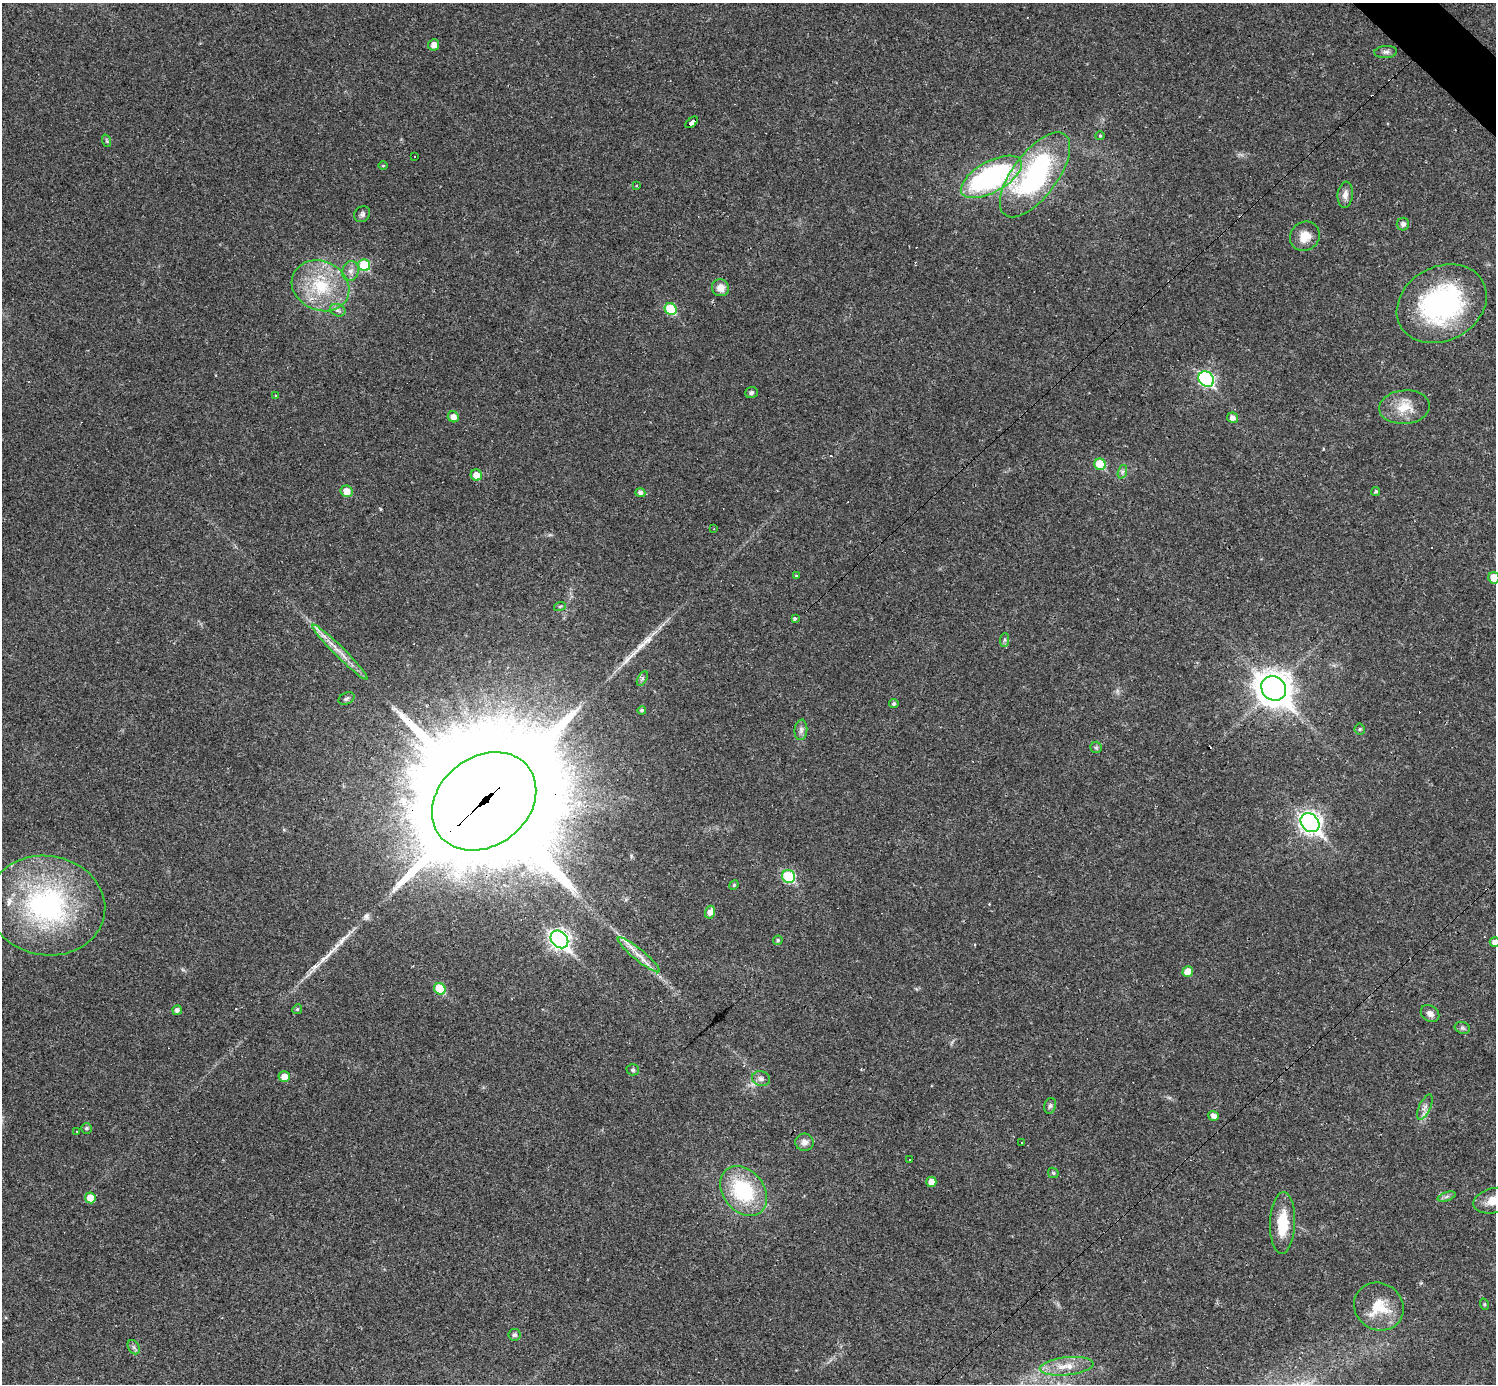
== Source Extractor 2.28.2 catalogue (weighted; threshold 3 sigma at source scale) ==
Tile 10 of 4 x 4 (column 2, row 3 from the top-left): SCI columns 1495-2988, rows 1678-3059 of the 5977 x 5977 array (HDU 1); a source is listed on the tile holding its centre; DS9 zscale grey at full resolution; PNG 1498 x 1386 px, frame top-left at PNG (2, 3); each listed source drawn as its Kron ellipse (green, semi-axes under 4 px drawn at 4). Shown black and unused: <1% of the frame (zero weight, under 3 of 4 exposures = <1% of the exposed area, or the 3 px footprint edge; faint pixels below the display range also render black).
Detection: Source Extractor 2.28.2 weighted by HDU 2 'WHT'; one run over the whole footprint, this tile lists its part. Background 0.0189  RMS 0.0037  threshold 0.0165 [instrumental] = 3 sigma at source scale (4.5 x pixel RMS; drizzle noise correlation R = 1.50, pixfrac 1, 0.05/0.05 arcsec/px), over >= 5 px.
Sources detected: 105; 13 cosmic-ray / hot-pixel residue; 2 long thin detections or spike segments (spike, bleed or trail) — neither listed nor drawn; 3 inside a brighter listed object's ellipse — not listed separately; the other 87 listed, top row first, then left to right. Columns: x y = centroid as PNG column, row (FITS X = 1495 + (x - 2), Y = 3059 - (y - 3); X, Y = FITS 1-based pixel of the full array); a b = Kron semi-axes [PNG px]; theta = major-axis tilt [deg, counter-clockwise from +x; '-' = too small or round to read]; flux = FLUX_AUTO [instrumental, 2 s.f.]
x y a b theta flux
434 45 5 5 - 2.4
1386 52 11 6 5 1.3
692 122 7 4 40 48
1100 136 4 4 - 0.43
107 141 6 4 -71 0.49
415 157 3 2 - 0.53
383 166 5 3 - 0.34
1035 175 50 22 53 66
991 177 34 15 29 82
637 186 3 2 - 0.44
1345 195 13 7 84 2.2
362 214 8 7 - 1.1
1403 224 6 6 - 1.3
1305 236 15 14 - 5.2
364 265 6 5 - 17
350 271 10 8 69 2
320 286 29 24 -24 21
721 288 9 8 - 2.9
1442 304 47 37 28 63
671 309 6 5 - 15
338 310 8 6 -21 1.2
1206 379 8 7 - 67
751 393 6 5 - 0.96
276 396 4 3 - 0.35
1404 407 25 16 4 7.7
453 417 6 5 - 2.3
1233 418 5 5 - 1.8
1100 464 6 5 - 12
1122 472 7 4 71 0.81
476 475 6 5 - 3.5
347 491 6 6 - 3.9
1376 491 4 4 - 0.59
640 493 5 4 - 1.2
714 529 3 2 - 0.27
796 576 4 3 - 0.33
1494 578 6 5 - 5.2
560 606 6 3 19 0.46
795 618 4 3 - 2.7
1005 640 7 4 88 0.78
340 652 39 5 -45 5.5
642 679 8 4 59 0.76
1274 688 13 11 -39 710
346 699 8 5 26 0.98
894 704 4 4 - 0.71
642 710 4 4 - 0.67
1360 729 5 5 - 0.58
801 730 10 6 84 1.4
1096 747 6 5 - 0.68
484 801 56 44 37 17000
1310 823 10 8 -45 180
789 877 7 6 - 25
734 885 5 4 - 0.45
47 906 59 49 -9 77
710 912 6 5 - 2.5
559 939 10 8 -44 160
778 940 5 4 - 0.57
1495 942 5 4 - 1.9
639 955 26 5 -39 4.5
1188 972 5 5 - 5.2
440 989 6 5 - 14
297 1009 5 4 - 0.53
177 1010 5 4 - 1.2
1430 1014 10 7 -36 1.7
1462 1028 8 6 -20 0.81
633 1070 6 5 - 0.64
284 1077 5 5 - 3.3
761 1079 9 7 -16 1.6
1050 1106 8 6 73 0.84
1425 1107 14 5 64 1.6
1214 1116 5 5 - 1.9
86 1128 5 5 - 0.69
77 1132 2 2 - 0.28
804 1142 9 9 - 2
1022 1142 3 2 - 0.44
909 1160 3 3 - 1
1053 1173 6 4 -45 0.52
931 1182 5 5 - 2.9
744 1191 27 20 -51 28
1447 1196 9 4 19 0.87
90 1198 5 5 - 5
1494 1201 20 12 14 5.7
1283 1223 31 12 88 11
1484 1304 6 3 -72 0.44
1379 1307 25 23 -35 11
514 1335 6 6 - 0.86
134 1347 7 5 -59 0.91
1067 1366 27 9 6 5.6
Overlapping masked pixels (flux is a lower limit): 2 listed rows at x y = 692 122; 484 801
Isophote crosses this tile's border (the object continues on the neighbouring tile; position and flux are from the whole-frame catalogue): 3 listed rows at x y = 1494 578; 1495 942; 1494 1201